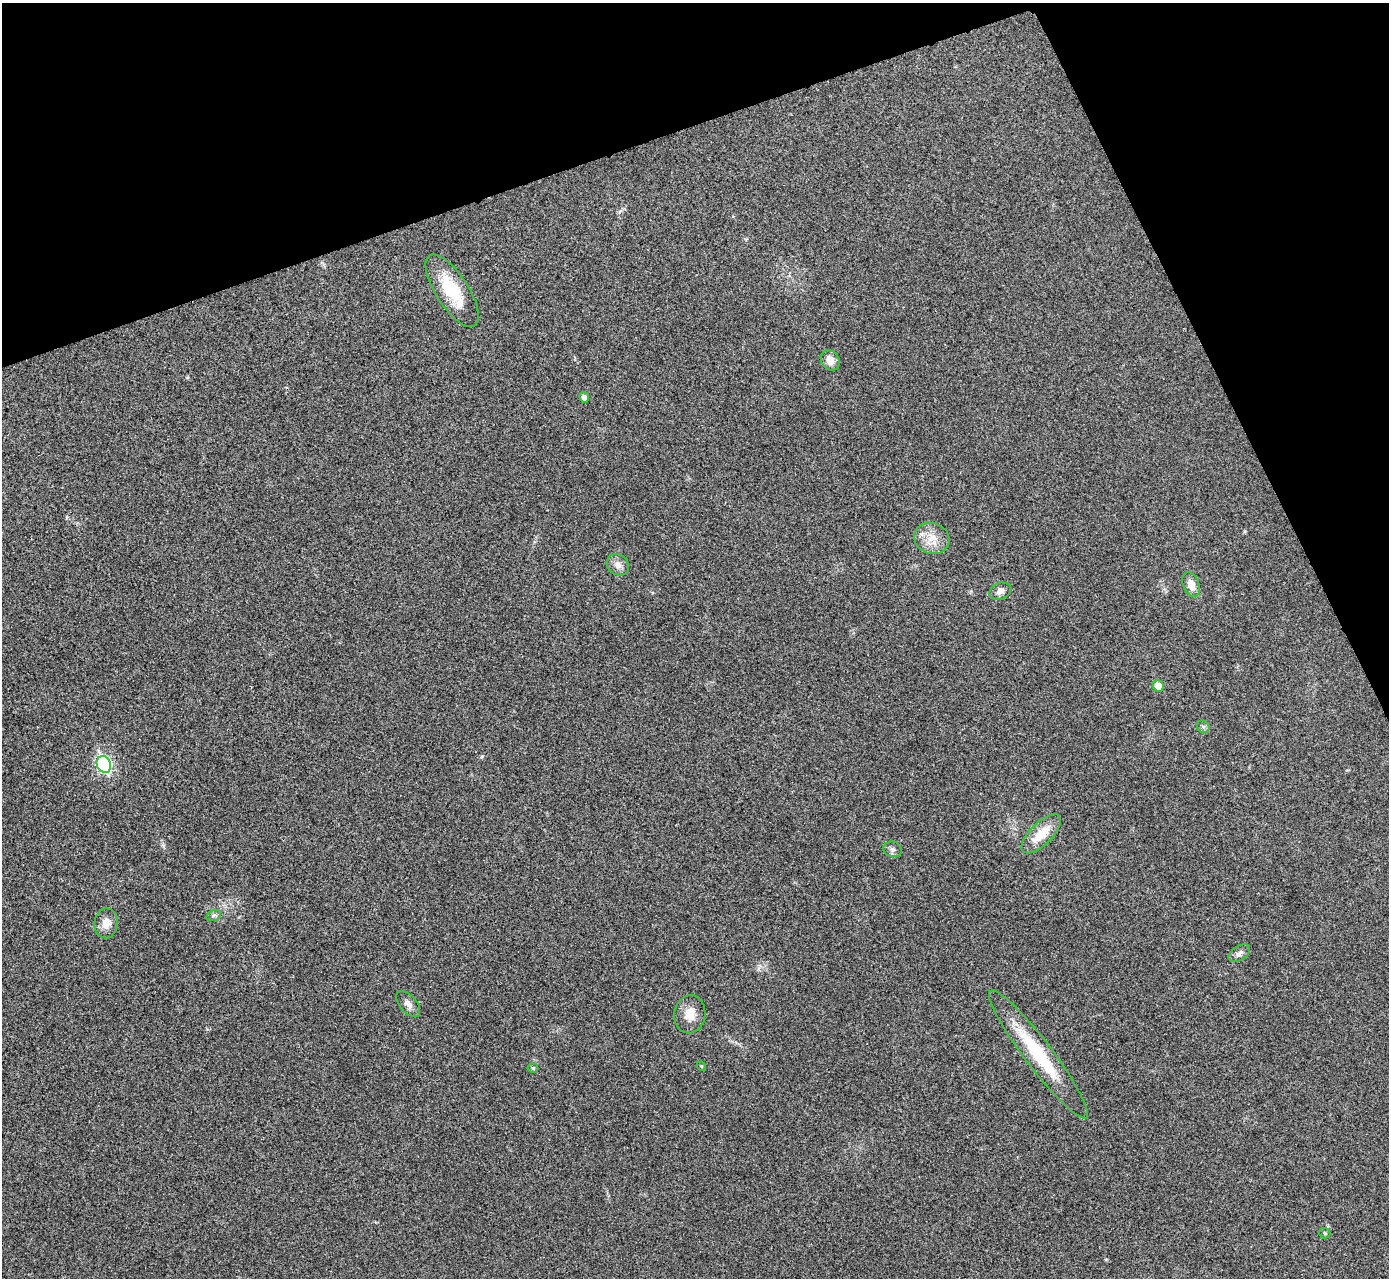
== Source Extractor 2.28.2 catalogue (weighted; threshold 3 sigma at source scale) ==
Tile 3 of 4 x 4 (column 3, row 1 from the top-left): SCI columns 2779-4165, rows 3984-5259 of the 5558 x 5547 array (HDU 1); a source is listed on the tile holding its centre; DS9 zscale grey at full resolution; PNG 1391 x 1280 px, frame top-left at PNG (2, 3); each listed source drawn as its Kron ellipse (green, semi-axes under 4 px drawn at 4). Shown black and unused: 18% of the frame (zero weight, under 3 of 4 exposures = <1% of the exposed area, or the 3 px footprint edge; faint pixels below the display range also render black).
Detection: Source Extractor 2.28.2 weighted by HDU 2 'WHT'; one run over the whole footprint, this tile lists its part. Background 0.0315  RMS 0.0061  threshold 0.0276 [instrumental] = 3 sigma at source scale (4.5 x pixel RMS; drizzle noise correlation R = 1.50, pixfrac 1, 0.05/0.05 arcsec/px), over >= 5 px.
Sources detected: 21; all 21 listed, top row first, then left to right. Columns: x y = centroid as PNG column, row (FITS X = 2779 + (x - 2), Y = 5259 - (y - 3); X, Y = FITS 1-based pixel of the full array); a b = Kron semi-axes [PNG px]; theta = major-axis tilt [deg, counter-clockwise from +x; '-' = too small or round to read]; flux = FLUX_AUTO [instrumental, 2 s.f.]
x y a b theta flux
452 291 42 16 -57 28
830 360 11 8 -55 5.7
584 397 5 4 - 3.5
932 538 18 15 -21 9.5
618 565 12 10 -35 4
1191 584 13 8 -69 6.2
1000 591 11 8 23 3.4
1158 686 6 5 - 9.3
1203 727 7 5 -42 1.3
104 764 8 7 - 110
1041 834 25 11 44 14
893 849 9 7 -17 2.2
214 915 7 5 18 1.3
106 923 15 11 82 6.1
1239 953 12 7 34 2.7
408 1004 15 8 -48 3.6
690 1014 19 15 81 8.6
1038 1054 79 14 -53 41
701 1066 5 4 - 0.56
533 1068 5 4 - 1.1
1325 1233 6 5 - 0.83
Overlapping masked pixels (flux is a lower limit): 1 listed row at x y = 1038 1054
Unlisted compact peaks at least as high as the median listed source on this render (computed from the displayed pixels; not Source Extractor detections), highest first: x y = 482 756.